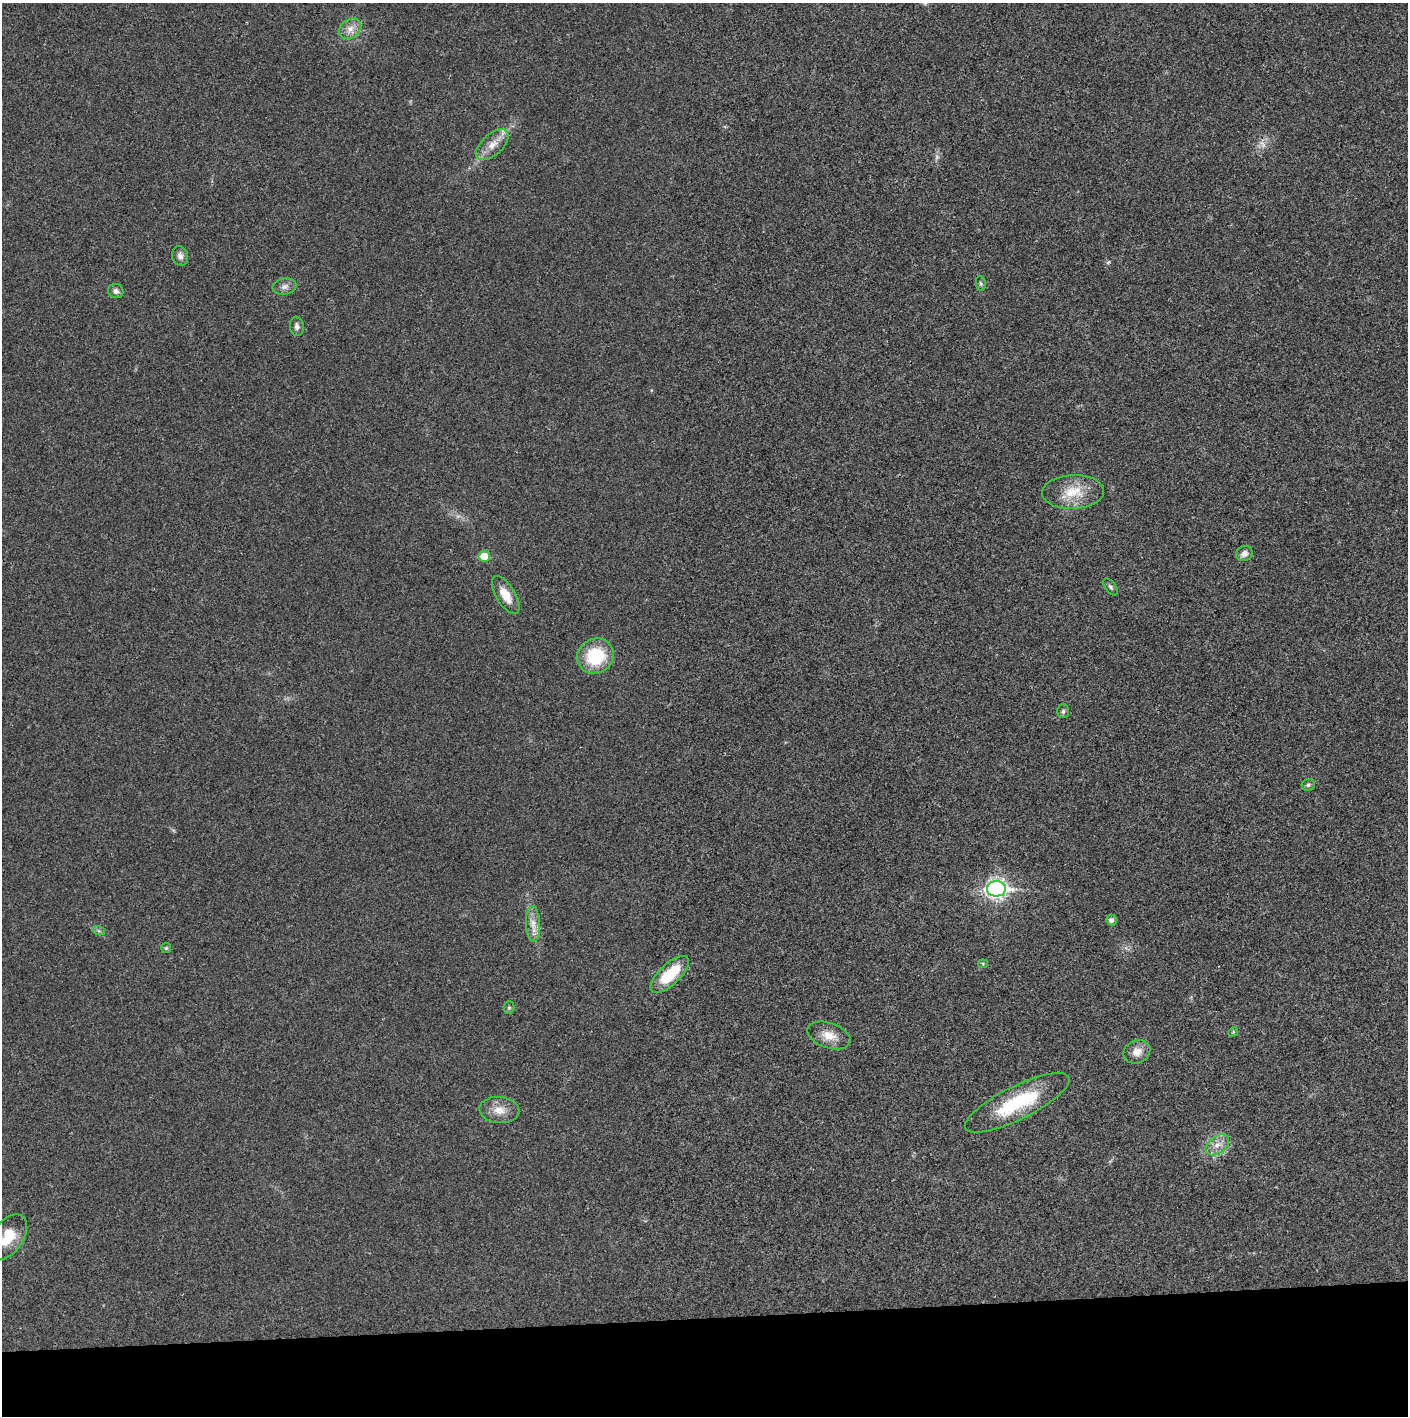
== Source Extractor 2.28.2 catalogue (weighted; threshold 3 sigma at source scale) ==
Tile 8 of 3 x 3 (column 2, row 3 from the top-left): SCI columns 1410-2815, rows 1-1414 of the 4221 x 4243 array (HDU 1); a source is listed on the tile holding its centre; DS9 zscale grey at full resolution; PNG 1410 x 1418 px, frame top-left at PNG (2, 3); each listed source drawn as its Kron ellipse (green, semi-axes under 4 px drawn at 4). Shown black and unused: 7% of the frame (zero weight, under 3 of 4 exposures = <1% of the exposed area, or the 3 px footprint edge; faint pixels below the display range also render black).
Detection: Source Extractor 2.28.2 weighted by HDU 2 'WHT'; one run over the whole footprint, this tile lists its part. Background 0.0193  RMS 0.005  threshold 0.0225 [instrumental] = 3 sigma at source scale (4.5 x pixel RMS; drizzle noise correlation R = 1.50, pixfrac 1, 0.05/0.05 arcsec/px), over >= 5 px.
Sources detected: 32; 2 too faint to see at this stretch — neither listed nor drawn; the other 30 listed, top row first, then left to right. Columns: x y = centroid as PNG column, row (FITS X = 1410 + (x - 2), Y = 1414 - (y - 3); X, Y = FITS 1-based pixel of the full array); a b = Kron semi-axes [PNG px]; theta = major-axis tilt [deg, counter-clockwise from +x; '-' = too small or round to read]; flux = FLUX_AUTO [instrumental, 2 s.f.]
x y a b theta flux
350 29 12 9 35 4
492 145 20 10 43 6.3
180 256 10 8 -77 2.5
981 284 7 4 -83 0.78
285 286 12 8 9 2.5
116 291 8 7 - 1.8
297 326 10 7 -83 1.9
1073 492 31 17 2 13
1244 554 8 7 - 2.5
484 556 6 5 - 8.7
1110 587 10 5 -53 1.1
506 595 21 9 -58 7.4
595 656 19 17 29 24
1063 711 7 6 - 1
1308 785 7 6 - 1
996 889 9 7 1 210
1111 920 5 5 - 1.8
533 924 18 7 -87 4.5
99 931 6 4 -18 0.85
166 948 5 5 - 0.77
983 964 5 4 - 0.58
670 974 24 10 44 20
509 1007 6 5 - 0.82
1233 1032 5 4 - 0.54
829 1035 22 12 -18 7.1
1137 1052 14 11 24 4.9
1017 1103 58 16 26 35
499 1110 20 13 -5 6.5
1217 1145 13 8 38 4.1
7 1237 26 15 54 13
Isophote crosses this tile's border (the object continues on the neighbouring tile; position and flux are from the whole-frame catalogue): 1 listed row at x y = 7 1237